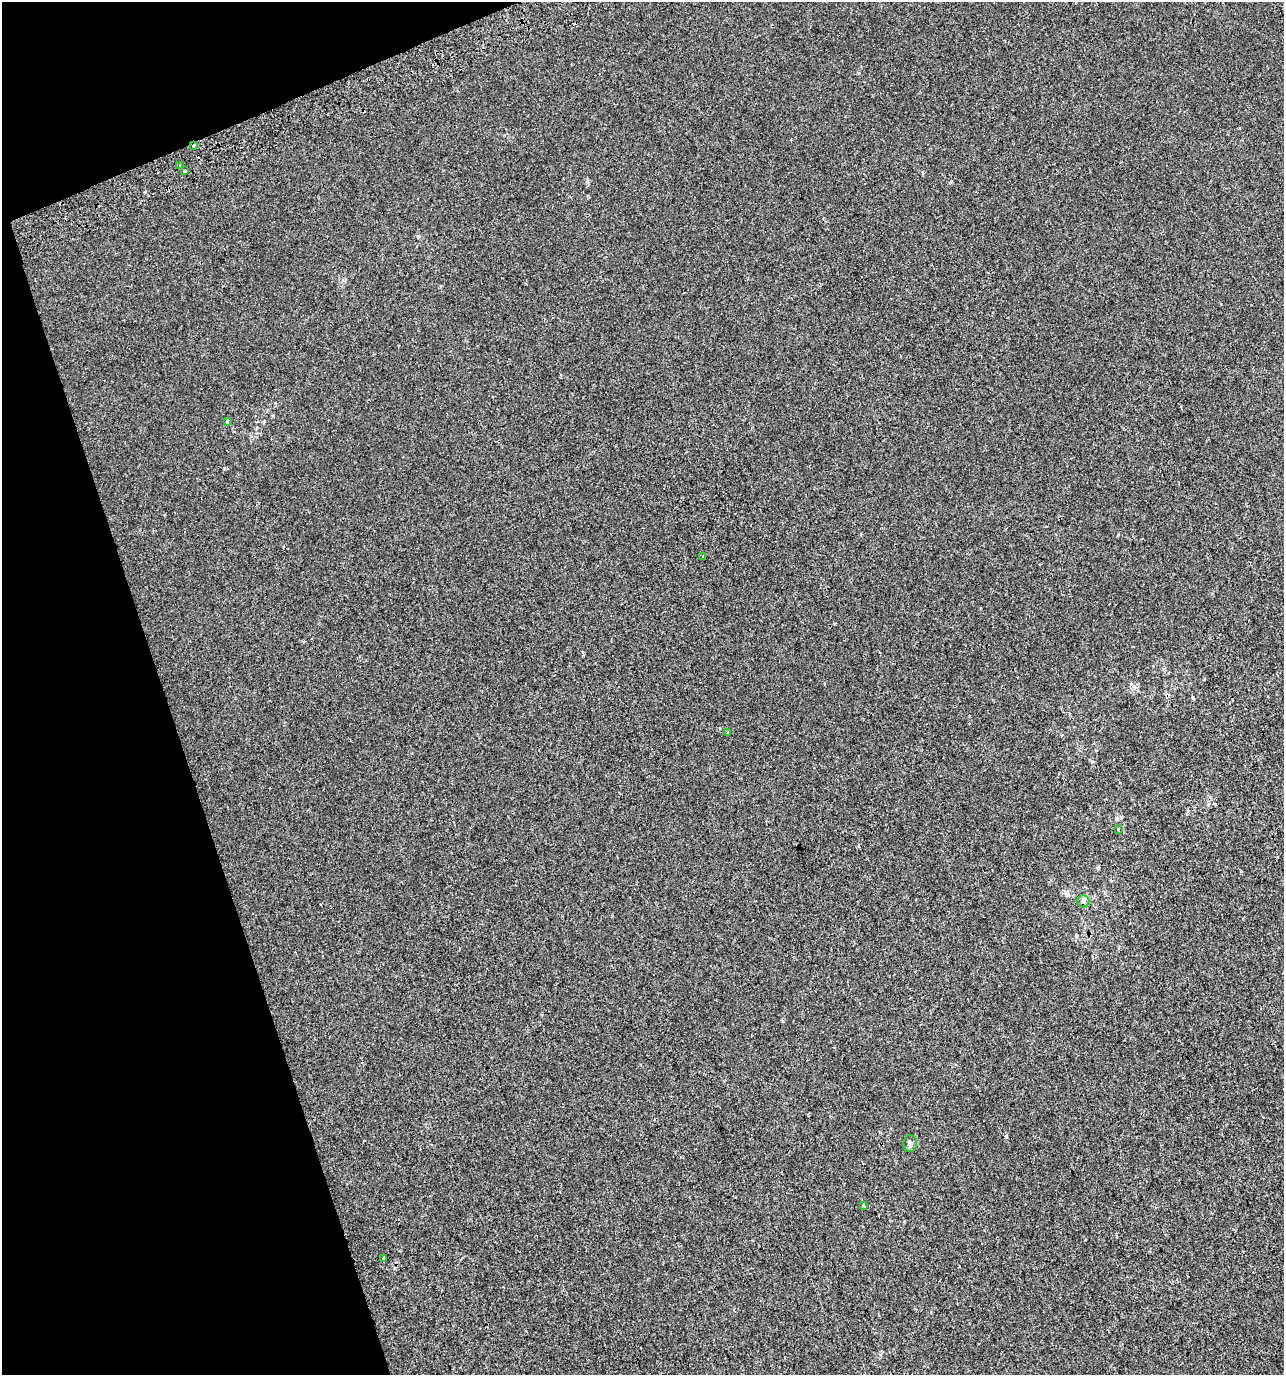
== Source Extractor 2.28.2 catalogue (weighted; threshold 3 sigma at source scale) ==
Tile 5 of 4 x 4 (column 1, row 2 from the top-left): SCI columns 144-1425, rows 2786-4158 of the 5358 x 5574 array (HDU 1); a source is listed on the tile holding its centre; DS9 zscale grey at full resolution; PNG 1286 x 1377 px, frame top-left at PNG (2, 2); each listed source drawn as its Kron ellipse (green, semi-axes under 4 px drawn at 4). Shown black and unused: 16% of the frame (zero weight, under 2 of 3 exposures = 2% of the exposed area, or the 3 px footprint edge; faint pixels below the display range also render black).
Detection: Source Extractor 2.28.2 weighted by HDU 2 'WHT'; one run over the whole footprint, this tile lists its part. Background 4.20e-05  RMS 0.0036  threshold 0.0162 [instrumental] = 3 sigma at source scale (4.5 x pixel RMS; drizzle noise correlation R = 1.50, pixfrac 1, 0.0396/0.0396 arcsec/px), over >= 5 px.
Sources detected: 11; all 11 listed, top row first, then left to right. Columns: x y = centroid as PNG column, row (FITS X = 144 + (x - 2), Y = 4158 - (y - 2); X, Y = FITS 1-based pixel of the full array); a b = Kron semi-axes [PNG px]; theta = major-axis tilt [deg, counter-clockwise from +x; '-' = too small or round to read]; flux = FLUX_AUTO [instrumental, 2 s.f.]
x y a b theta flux
194 145 3 3 - 0.68
180 166 3 3 - 2.8
185 171 3 3 - 1.1
227 421 4 3 - 0.97
703 556 3 3 - 0.66
727 733 3 3 - 0.86
1118 829 3 3 - 0.82
1083 901 6 6 - 0.92
910 1144 8 6 86 1.2
863 1205 3 3 - 0.39
384 1259 4 3 - 2.6
Overlapping masked pixels (flux is a lower limit): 2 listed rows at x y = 194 145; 180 166
Unlisted compact peaks at least as high as the median listed source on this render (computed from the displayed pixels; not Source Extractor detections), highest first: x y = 1118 535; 418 236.